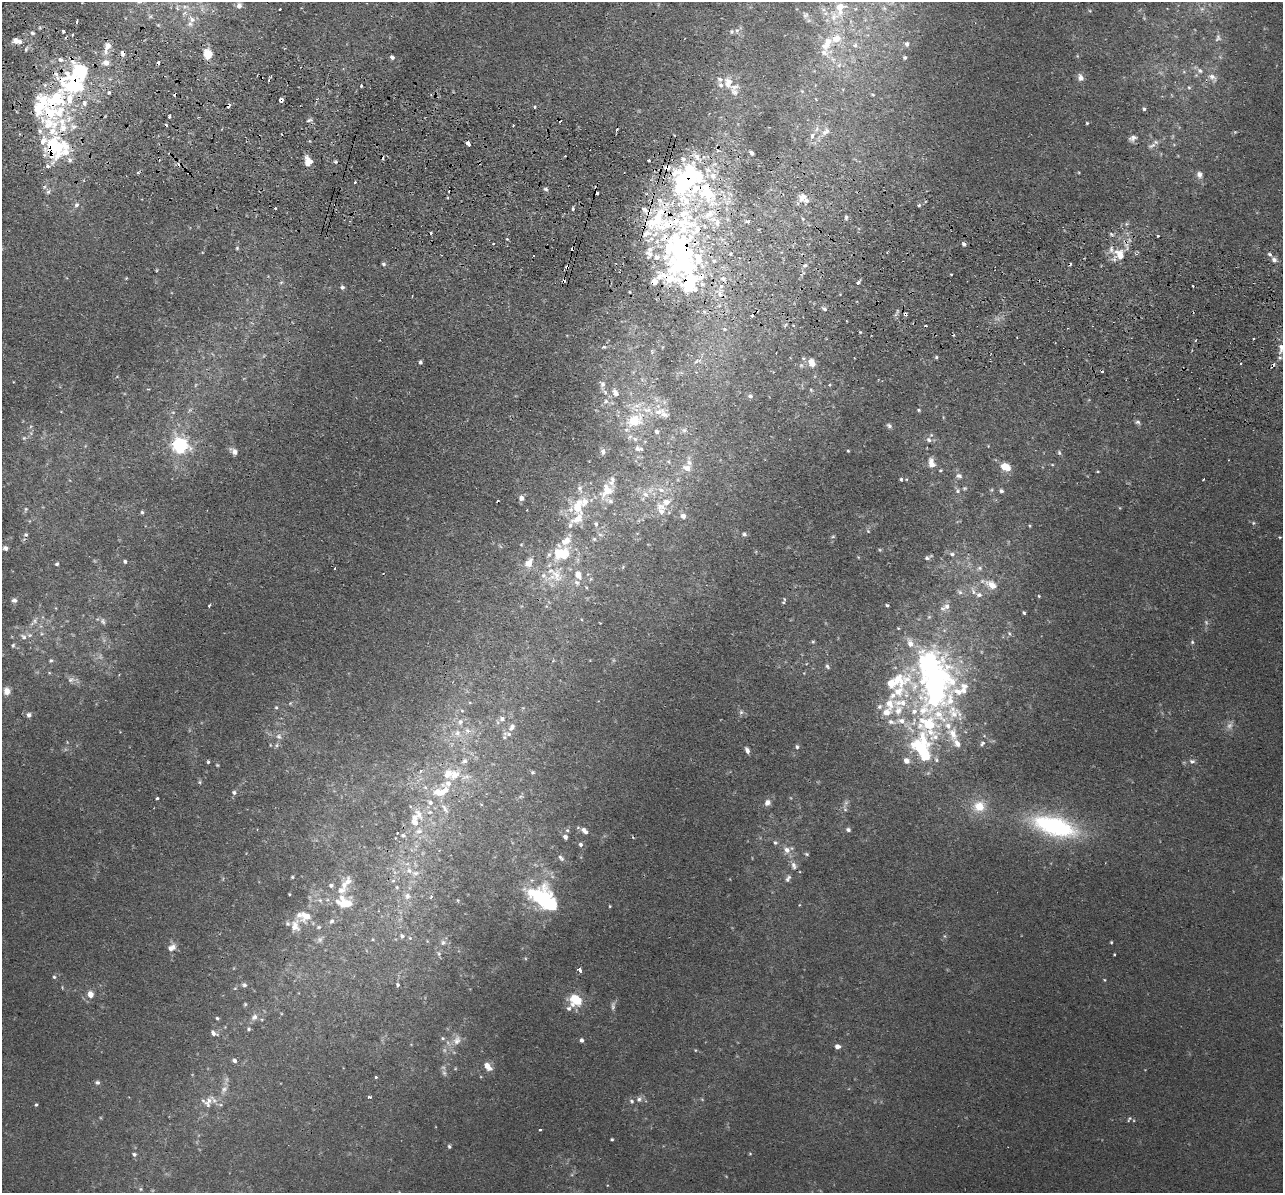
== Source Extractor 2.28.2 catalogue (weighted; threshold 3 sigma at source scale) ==
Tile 11 of 4 x 4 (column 3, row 3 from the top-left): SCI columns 2579-3859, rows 1499-2689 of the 5157 x 5256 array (HDU 1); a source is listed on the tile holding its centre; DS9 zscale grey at full resolution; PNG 1285 x 1195 px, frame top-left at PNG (2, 2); no overlay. Shown black and unused: <1% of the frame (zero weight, under 2 of 3 exposures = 3% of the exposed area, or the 3 px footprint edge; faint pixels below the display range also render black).
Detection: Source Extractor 2.28.2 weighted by HDU 2 'WHT'; one run over the whole footprint, this tile lists its part. Background 0.0199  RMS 0.0051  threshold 0.0229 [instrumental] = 3 sigma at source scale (4.5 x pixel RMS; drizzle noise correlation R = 1.50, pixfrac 1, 0.05/0.05 arcsec/px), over >= 5 px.
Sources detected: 454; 9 too faint to see at this stretch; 5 inside a brighter object's white glare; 30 cosmic-ray / hot-pixel residue — not listed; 109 inside a brighter listed object's ellipse — not listed separately; the other 301 listed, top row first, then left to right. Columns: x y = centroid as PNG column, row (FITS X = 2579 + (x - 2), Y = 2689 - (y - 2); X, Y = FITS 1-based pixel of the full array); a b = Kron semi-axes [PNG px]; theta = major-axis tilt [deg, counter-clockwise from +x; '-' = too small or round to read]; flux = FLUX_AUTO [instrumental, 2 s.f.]
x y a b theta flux
239 6 7 7 - 2.2
177 8 8 5 -66 1.1
840 8 18 12 85 10
884 8 6 5 - 0.98
280 9 3 2 - 0.56
1202 9 7 5 43 1.3
826 13 7 4 71 1.1
805 15 8 7 - 1.4
192 19 11 8 -45 3.2
76 22 4 2 - 0.96
158 25 4 4 - 0.51
63 31 3 3 - 0.96
732 32 6 6 - 1.2
32 33 5 4 - 0.91
72 35 3 2 - 0.62
1218 38 10 8 67 1.9
16 41 9 5 -13 4.4
827 43 22 11 59 9.4
907 44 6 6 - 1.7
855 45 7 6 - 1.5
108 46 11 9 65 4.1
123 53 4 3 - 16
208 54 9 7 -76 10
392 57 5 5 - 1.5
904 57 6 5 - 0.87
106 63 7 7 - 3.7
839 65 7 4 73 1.1
1200 71 9 6 -33 2
1081 77 9 7 -69 2.5
1212 77 13 8 -42 3.6
269 80 4 3 - 0.49
728 81 14 9 -36 4.3
74 84 37 27 -28 55
361 86 3 3 - 1.2
1189 87 6 5 - 0.84
802 91 5 5 - 0.62
873 95 5 3 - 0.48
281 100 4 4 - 2
228 105 4 3 - 2.4
534 107 3 3 - 1.6
1144 109 5 4 - 0.95
52 112 33 19 6 28
170 116 3 3 - 1.4
309 120 9 5 14 1.3
1087 123 3 3 - 0.51
73 127 13 11 30 4.7
826 132 14 8 44 3.4
812 136 8 5 68 2.3
1133 138 11 7 32 2.1
468 143 5 3 - 2.4
1152 145 13 6 26 2.3
54 146 29 21 -72 35
718 151 5 3 - 0.73
752 153 5 3 - 1.5
697 157 14 6 -50 3.8
683 159 7 7 - 2.1
648 160 3 3 - 1.9
308 161 10 7 -81 5.8
336 162 5 4 - 0.77
667 168 9 6 0 2.8
138 173 5 3 - 0.68
1199 175 8 7 - 2.5
713 176 9 9 - 4.1
355 182 3 3 - 0.66
546 189 6 4 -27 0.95
48 192 7 5 61 1.2
802 197 13 9 52 3.6
76 205 7 6 - 1.5
919 205 3 3 - 1.4
275 208 3 2 - 0.5
573 209 4 3 - 0.93
846 217 6 4 -90 0.87
748 221 4 3 - 1.6
683 224 60 56 -16 110
1126 224 6 4 46 0.93
1111 234 7 3 -36 0.85
1158 236 3 2 - 0.86
507 239 3 3 - 0.67
964 244 5 4 - 1.2
237 248 4 4 - 0.63
1120 254 13 10 -56 7.5
1274 260 7 6 - 2.1
384 264 5 4 - 0.97
805 265 6 5 - 1
157 270 5 3 - 0.43
951 274 2 2 - 0.49
659 277 14 9 52 5.2
723 279 7 6 - 1.7
281 282 6 4 3 0.68
858 282 4 3 - 1.4
689 283 31 21 54 32
1193 286 3 2 - 0.81
342 287 6 5 - 1.1
721 287 4 3 - 2.5
720 293 9 6 -55 2.5
825 309 6 4 -19 1.1
905 314 4 3 - 1.3
724 329 6 5 - 0.75
860 332 3 3 - 0.46
1253 338 3 2 - 0.7
603 347 4 3 - 0.74
1281 348 15 7 82 3.8
936 357 5 4 - 0.71
420 362 4 3 - 1.2
696 362 7 4 20 0.95
812 363 10 7 -67 4.8
1240 363 3 2 - 0.68
602 384 9 7 -68 1.5
811 390 5 4 - 0.59
615 393 9 6 -56 2.6
750 396 5 5 - 1.3
606 401 7 6 - 1.6
918 410 5 4 - 0.61
664 415 13 8 -28 2.7
635 420 26 17 30 17
1138 422 7 5 -32 1.2
889 426 8 6 -33 1.3
684 430 6 6 - 1.2
657 432 4 4 - 1.4
24 438 7 5 44 1.2
635 439 6 6 - 1.2
929 440 9 7 -39 1.9
180 445 7 6 - 130
638 449 9 7 -36 1.9
603 451 8 6 -88 1.7
848 451 3 3 - 0.51
234 452 8 5 -41 3
1059 453 7 4 -64 0.86
931 463 11 7 -80 4.7
1052 464 5 3 - 0.48
1006 467 10 7 -28 8.5
687 468 10 8 -14 3.6
940 470 5 3 - 0.5
959 476 10 6 -14 1.7
901 479 5 4 - 0.74
1203 479 3 2 - 0.47
964 488 6 4 19 0.7
580 489 12 7 -67 2.5
607 490 20 15 62 10
661 490 10 6 -20 2.6
958 491 7 6 - 1.2
1001 491 5 4 - 1.2
645 494 9 7 -43 2.9
521 498 6 5 - 2.6
660 506 16 9 -20 5.3
577 507 14 10 83 11
26 509 7 5 73 0.84
142 512 4 4 - 0.8
683 516 6 5 - 3
1253 523 5 4 - 0.68
596 524 7 5 -81 1.1
570 525 9 6 71 1.8
1030 526 5 3 - 0.47
868 531 6 3 -45 0.52
744 534 5 5 - 1.3
26 535 6 5 - 0.97
600 535 7 4 -2 0.9
833 537 6 4 2 0.61
1280 537 4 3 - 0.55
594 539 5 5 - 0.86
521 545 4 4 - 0.54
5 548 6 5 - 1.7
561 554 22 15 13 20
952 554 7 6 - 1.4
927 558 8 5 25 1.6
125 561 4 4 - 1.1
529 563 14 9 56 5.8
57 564 4 4 - 0.79
979 568 8 6 -14 1.4
556 575 22 15 -71 12
578 575 10 8 -69 4.6
992 585 15 8 -33 5.7
973 591 13 6 -64 2.3
960 592 8 6 -20 1.5
1039 596 4 4 - 0.53
784 599 8 4 89 0.85
14 600 7 6 - 1.6
887 605 4 3 - 0.72
209 606 3 2 - 0.9
947 606 11 8 39 3.4
1024 613 3 3 - 0.73
35 621 11 7 58 2.6
103 621 9 7 -64 1.7
23 637 10 7 -47 2.2
813 642 5 4 - 0.65
1192 642 5 4 - 0.68
13 645 7 5 74 0.96
51 660 6 6 - 1
827 666 6 4 -52 0.9
931 667 52 46 -64 110
71 680 11 7 22 2.3
7 691 9 8 - 3.9
890 704 19 13 -79 8.2
276 707 5 4 - 0.62
462 711 6 4 -2 0.66
741 712 6 6 - 1.2
29 715 7 7 - 1.8
502 719 8 7 - 2.4
460 722 9 8 - 2.4
928 725 100 36 85 110
512 727 11 7 54 2.7
467 731 8 7 - 2.3
458 733 10 8 -75 3.2
279 737 9 7 -44 2.1
504 737 6 5 - 0.83
982 743 7 5 47 1.1
277 745 7 4 71 0.92
797 747 6 4 -75 0.87
747 750 7 5 -63 1.8
465 761 7 6 - 1.5
1192 761 8 6 -10 1.5
208 762 4 3 - 0.73
533 772 5 4 - 0.74
455 775 16 12 48 8.5
199 782 5 5 - 0.74
234 792 6 5 - 1.3
441 792 24 11 2 10
521 796 6 4 18 0.77
157 798 3 3 - 1.2
430 802 8 7 - 2
767 802 8 7 - 2.6
846 803 7 6 - 1.5
979 806 15 14 - 9.5
445 808 15 5 -59 2.6
430 812 7 5 1 1.5
419 814 18 10 -65 6.2
1054 826 53 22 -16 68
567 830 6 5 - 0.92
848 830 5 5 - 1.3
419 831 13 8 9 3.7
584 831 10 6 -42 2.2
403 835 6 5 - 1.2
565 837 5 4 - 1.6
775 843 6 5 - 1.1
581 844 5 5 - 1.1
787 850 10 8 -35 3.6
807 854 6 4 -27 0.78
561 858 10 6 -46 1.4
794 866 12 7 -72 2.7
409 871 9 7 -26 2.8
292 877 4 3 - 0.58
788 878 11 6 60 1.7
393 881 6 4 2 0.74
346 883 23 9 51 5.7
331 885 6 5 - 1.2
397 887 5 4 - 0.62
289 894 3 2 - 0.41
407 896 9 9 - 2.8
431 897 3 3 - 1.3
543 897 33 24 -81 37
320 900 6 5 - 1.2
346 903 14 9 1 10
610 906 4 3 - 0.42
306 916 15 13 15 7.9
332 921 9 7 46 1.7
288 924 6 6 - 1.2
319 927 7 5 15 1
402 936 7 6 - 1.6
410 938 5 4 - 0.64
373 939 5 3 - 0.55
443 942 8 8 - 1.8
1111 942 3 3 - 0.55
171 948 11 7 36 3.7
439 953 7 5 -70 1.2
1114 955 3 2 - 0.6
580 970 4 3 - 5.4
54 977 4 4 - 0.78
1104 980 5 3 - 0.44
244 985 6 5 - 1.2
398 985 5 4 - 1
90 994 8 7 - 3.6
576 1000 12 10 -30 16
245 1004 5 4 - 0.64
613 1006 13 5 83 1.7
569 1008 8 7 - 1.7
254 1017 10 7 46 2.4
217 1018 4 4 - 0.68
249 1029 5 4 - 0.89
214 1033 9 5 -29 1.9
443 1038 7 5 -22 0.92
457 1040 15 10 70 5
581 1040 5 4 - 1.4
837 1046 6 5 - 2.2
695 1050 4 3 - 0.42
234 1061 5 4 - 1.6
488 1066 10 6 -51 5
444 1073 7 5 -44 1.2
376 1077 3 3 - 0.98
97 1082 6 5 - 1.2
224 1089 11 7 60 2.7
370 1097 3 3 - 1.9
639 1099 8 6 28 1.9
208 1102 18 11 70 5.8
36 1105 4 3 - 0.65
1129 1119 7 3 62 0.72
540 1129 3 3 - 1.3
612 1139 3 2 - 0.57
449 1146 5 4 - 0.84
134 1154 5 5 - 1
750 1154 5 3 - 0.43
141 1189 6 4 -90 0.75
Overlapping masked pixels (flux is a lower limit): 11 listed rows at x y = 123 53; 74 84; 281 100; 228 105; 52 112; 468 143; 54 146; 667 168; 683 224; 689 283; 905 314
Isophote crosses this tile's border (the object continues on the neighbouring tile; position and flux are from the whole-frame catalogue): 1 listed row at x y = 1281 348